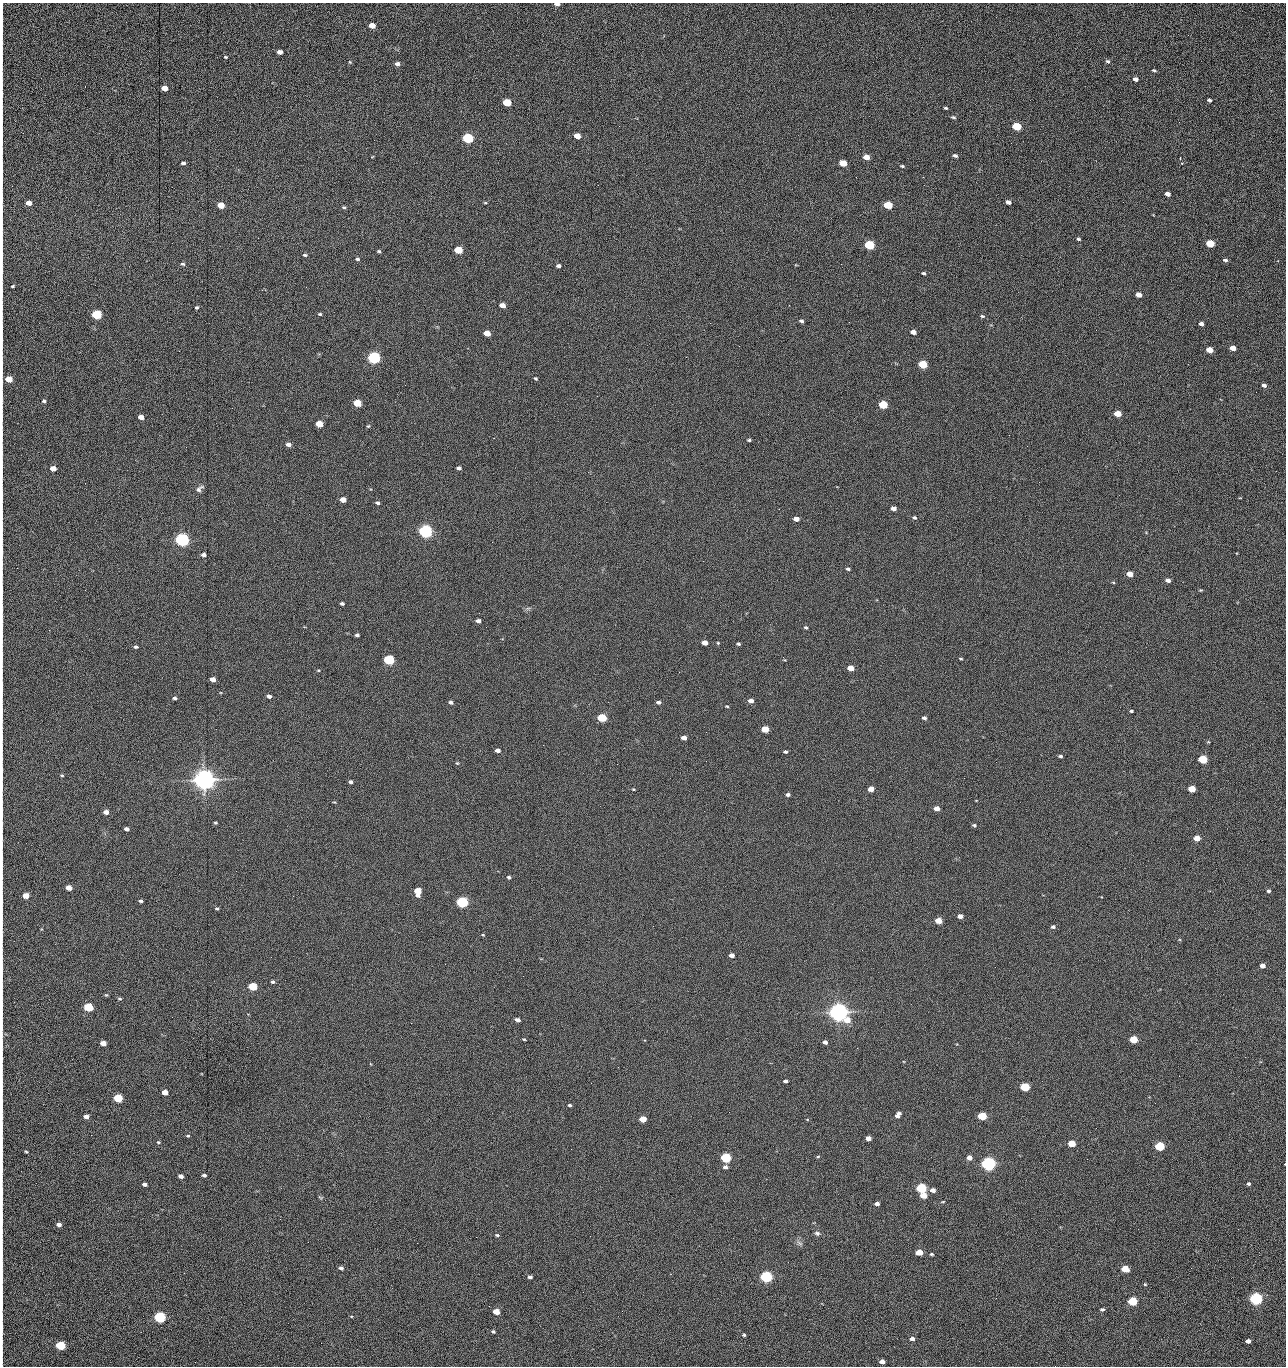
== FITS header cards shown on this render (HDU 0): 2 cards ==
NAXIS1  =                 1284 /fastest changing axis
NAXIS2  =                 1364 /next to fastest changing axis

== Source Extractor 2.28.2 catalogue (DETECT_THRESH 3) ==
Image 1284 x 1364 px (HDU 0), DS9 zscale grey, 1 PNG px = 1 image px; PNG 1288 x 1368 px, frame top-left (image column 1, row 1364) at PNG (2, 3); no overlay
Background 147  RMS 15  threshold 45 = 3 sigma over >= 5 px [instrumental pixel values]
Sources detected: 274; all 274 listed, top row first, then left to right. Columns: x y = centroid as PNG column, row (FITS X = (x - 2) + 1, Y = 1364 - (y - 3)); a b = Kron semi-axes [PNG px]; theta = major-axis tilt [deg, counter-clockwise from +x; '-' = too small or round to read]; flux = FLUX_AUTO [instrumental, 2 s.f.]
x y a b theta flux
557 4 5 3 - 3.3e+03
2 23 18 2 90 3.8e+03
372 25 5 4 - 1.3e+04
1188 35 3 2 - 7.9e+02
2 50 19 2 90 3.5e+03
279 52 5 4 - 5.3e+03
225 57 5 3 - 1.0e+03
1108 61 6 5 - 1.7e+03
350 62 5 4 - 8.7e+02
397 64 5 5 - 3.0e+03
1154 70 5 3 - 1.3e+03
1135 79 5 4 - 4.2e+03
164 88 5 4 - 1.4e+04
2 94 8 2 90 1.2e+03
1209 100 4 3 - 1.9e+03
507 102 5 4 - 4.2e+04
946 108 4 3 - 1.3e+03
953 117 6 4 -11 1.4e+03
1179 122 3 2 - 8.3e+02
1016 126 5 4 - 6.1e+04
577 136 5 4 - 1.4e+04
468 138 6 5 - 1.6e+05
2 143 7 2 90 1.4e+03
955 156 5 4 - 2.3e+03
866 157 5 4 - 1.2e+04
1180 158 2 2 - 7.0e+02
1041 161 3 2 - 1.3e+03
183 163 4 3 - 2.3e+03
843 163 5 4 - 2.8e+04
1182 163 4 3 - 9.8e+02
902 166 5 3 - 1.3e+03
2 167 18 2 90 3.2e+03
856 177 2 2 - 1.5e+03
923 177 2 2 - 1.2e+04
1167 194 5 4 - 6.2e+03
2 198 17 2 90 3.2e+03
1008 202 5 4 - 5.2e+03
1123 202 2 2 - 4.3e+02
29 203 5 4 - 1.0e+04
485 203 5 3 - 9.2e+02
221 205 5 4 - 2.0e+04
888 205 5 4 - 5.1e+04
344 207 4 3 - 1.5e+03
2 222 6 2 90 1.0e+03
1078 239 4 3 - 1.4e+03
1210 243 5 4 - 4.3e+04
869 245 5 4 - 1.0e+05
458 250 5 4 - 4.1e+04
379 251 4 3 - 1.4e+03
305 255 5 3 - 1.5e+03
2 256 22 2 90 4.2e+03
357 259 5 4 - 1.7e+03
1225 260 5 3 - 2.0e+03
183 264 5 4 - 1.6e+03
841 264 2 2 - 1.8e+04
558 266 4 3 - 2.6e+03
924 273 5 4 - 1.6e+03
13 286 3 3 - 1.2e+03
306 287 2 2 - 5.2e+02
2 295 12 2 90 1.8e+03
1139 295 5 4 - 7.6e+03
502 305 5 4 - 9.5e+03
789 305 2 2 - 6.0e+02
197 307 4 4 - 1.6e+03
320 314 5 4 - 1.2e+03
97 315 5 4 - 1.0e+05
982 316 5 4 - 1.5e+03
801 321 5 4 - 2.1e+03
849 322 2 2 - 6.4e+02
710 323 2 2 - 2.3e+03
1201 324 4 4 - 3.8e+03
1096 330 2 2 - 6.7e+02
913 332 5 4 - 7.6e+03
487 333 5 4 - 1.6e+04
1233 348 5 4 - 1.0e+04
1210 350 5 4 - 1.6e+04
374 358 6 5 - 3.0e+05
2 363 10 2 90 1.5e+03
923 364 5 4 - 5.8e+04
535 378 4 3 - 1.3e+03
9 379 5 4 - 2.5e+04
1264 385 5 4 - 2.7e+03
1256 392 2 2 - 7.5e+02
2 401 13 2 90 2.1e+03
44 401 5 4 - 1.8e+03
357 403 5 4 - 3.7e+04
883 405 5 4 - 6.0e+04
1118 414 5 4 - 1.9e+04
141 417 5 4 - 8.5e+03
319 424 5 4 - 2.9e+04
368 426 4 4 - 1.2e+03
1009 435 2 2 - 2.4e+03
749 440 4 3 - 1.7e+03
288 444 6 4 -10 4.3e+03
186 447 2 2 - 2.2e+03
53 468 5 4 - 1.2e+04
459 468 4 4 - 2.5e+03
85 483 2 2 - 5.6e+02
199 489 11 6 41 3.5e+03
2 495 13 2 90 2.0e+03
343 500 5 4 - 1.0e+04
377 503 4 3 - 2.2e+03
893 508 5 4 - 6.1e+03
914 518 5 4 - 1.8e+03
796 519 5 4 - 8.2e+03
425 531 6 5 - 5.0e+05
182 540 5 5 - 5.3e+05
492 542 2 2 - 1.8e+03
2 550 12 2 -90 2.6e+03
204 555 4 4 - 4.0e+03
848 569 4 3 - 1.9e+03
1130 574 5 4 - 1.3e+04
1168 580 4 4 - 3.9e+03
1113 582 5 3 - 8.3e+02
1200 590 4 3 - 9.5e+02
2 591 9 2 90 1.6e+03
342 603 4 3 - 2.0e+03
2 608 15 2 90 2.3e+03
528 608 7 4 18 1.9e+03
478 621 4 4 - 4.2e+03
806 627 5 4 - 1.4e+03
357 635 4 3 - 2.2e+03
705 643 5 4 - 1.0e+04
718 643 4 3 - 9.4e+02
738 644 3 3 - 1.6e+03
136 647 5 4 - 1.8e+03
961 659 4 3 - 1.1e+03
389 660 5 4 - 1.6e+05
851 668 5 4 - 1.4e+04
318 670 4 3 - 7.8e+02
679 672 2 2 - 2.5e+03
213 679 5 4 - 7.6e+03
269 696 4 3 - 4.0e+03
174 698 4 4 - 2.1e+03
751 701 5 4 - 6.0e+03
451 702 4 3 - 2.4e+03
659 702 5 4 - 2.6e+03
727 706 4 3 - 1.1e+03
1131 711 3 3 - 1.4e+03
602 718 5 4 - 6.6e+04
924 718 5 4 - 2.6e+03
765 729 5 4 - 2.7e+04
706 732 2 2 - 4.7e+02
2 737 9 2 90 1.4e+03
684 738 5 4 - 7.4e+03
543 745 2 2 - 2.1e+03
498 750 5 4 - 4.5e+03
785 752 4 3 - 1.7e+03
1060 756 4 3 - 1.9e+03
1203 759 5 4 - 7.6e+04
706 761 2 2 - 1.6e+03
457 763 5 4 - 1.1e+03
617 764 2 2 - 2.0e+03
2 770 12 2 90 2.2e+03
62 775 4 3 - 1.2e+03
204 780 7 6 - 1.5e+06
351 782 4 4 - 2.5e+03
633 789 4 3 - 1.0e+03
871 789 5 4 - 1.1e+04
1192 789 5 4 - 2.5e+04
788 795 4 3 - 3.0e+03
936 808 5 4 - 8.2e+03
2 809 10 2 90 1.9e+03
106 812 5 4 - 6.8e+03
215 823 4 3 - 1.1e+03
974 825 4 4 - 1.5e+03
126 829 4 4 - 3.9e+03
1197 838 5 4 - 1.5e+04
2 876 10 2 90 1.6e+03
509 877 4 4 - 2.0e+03
69 888 5 4 - 1.2e+04
418 891 6 5 - 2.8e+04
1269 891 5 4 - 1.9e+03
26 896 5 4 - 1.6e+04
2 900 20 2 90 3.2e+03
141 901 4 3 - 2.0e+03
462 902 5 4 - 2.4e+05
217 908 4 4 - 1.4e+03
960 916 5 4 - 5.9e+03
938 921 5 4 - 1.9e+04
1053 927 6 4 11 2.1e+03
483 935 4 3 - 8.3e+02
731 955 5 4 - 6.2e+03
2 966 18 2 90 3.3e+03
1262 966 4 4 - 7.2e+03
523 976 2 2 - 1.4e+03
273 982 4 4 - 1.9e+03
253 986 5 4 - 6.1e+04
106 995 5 4 - 1.1e+03
120 999 5 4 - 1.4e+03
88 1007 5 4 - 7.7e+04
839 1012 7 6 - 1.2e+06
518 1020 5 4 - 4.4e+03
2 1021 16 2 90 2.7e+03
411 1023 2 2 - 3.5e+03
524 1039 3 3 - 9.8e+02
644 1040 3 3 - 8.9e+02
1133 1040 5 4 - 4.8e+04
825 1042 4 4 - 3.7e+03
103 1043 5 4 - 1.1e+04
2 1044 10 2 90 1.6e+03
857 1048 3 2 - 1.0e+03
1245 1057 3 2 - 1.3e+03
1179 1076 2 2 - 1.7e+03
786 1081 4 3 - 3.2e+03
1025 1087 5 4 - 8.9e+04
165 1092 5 4 - 1.2e+04
118 1098 5 4 - 6.6e+04
1155 1103 2 2 - 5.4e+02
570 1105 4 3 - 1.8e+03
2 1112 30 2 90 5.6e+03
729 1112 2 2 - 6.9e+02
898 1115 7 4 55 5.0e+03
86 1116 5 4 - 5.6e+03
982 1116 5 4 - 7.3e+04
643 1119 5 4 - 2.1e+04
91 1135 2 2 - 1.6e+03
188 1136 5 3 - 1.1e+03
868 1138 4 4 - 7.2e+03
158 1142 4 4 - 1.1e+03
1072 1144 5 4 - 3.2e+04
1160 1146 5 4 - 9.9e+04
571 1149 2 2 - 6.9e+02
26 1151 4 3 - 1.2e+03
818 1157 5 3 - 1.0e+03
726 1158 5 4 - 1.5e+05
969 1158 5 4 - 7.8e+03
1087 1159 2 2 - 1.2e+03
988 1164 5 5 - 6.1e+05
725 1167 5 4 - 3.0e+03
204 1175 4 3 - 2.2e+03
181 1176 5 4 - 4.6e+03
144 1184 4 3 - 3.6e+03
1248 1184 4 3 - 1.9e+03
921 1188 5 4 - 1.5e+05
933 1190 5 4 - 6.4e+03
2 1192 12 2 90 2.1e+03
923 1195 5 4 - 1.7e+04
320 1197 6 4 -20 1.2e+03
943 1202 5 2 - 8.8e+02
877 1204 4 3 - 4.4e+03
280 1219 2 2 - 1.5e+03
2 1220 11 2 90 1.8e+03
59 1224 4 4 - 4.3e+03
817 1233 8 6 -19 2.4e+03
497 1235 4 3 - 1.5e+03
476 1237 2 2 - 4.6e+03
308 1242 2 2 - 1.1e+03
417 1243 2 2 - 3.5e+03
800 1243 9 5 -33 2.5e+03
919 1252 5 4 - 2.0e+04
931 1254 5 3 - 1.4e+03
341 1268 5 4 - 3.0e+03
1125 1269 5 4 - 2.7e+04
530 1277 5 4 - 3.1e+03
766 1277 5 4 - 3.1e+05
2 1279 20 2 90 3.8e+03
1145 1284 4 4 - 1.1e+03
996 1298 2 2 - 1.8e+03
1256 1299 5 5 - 3.6e+05
1133 1301 5 4 - 7.9e+04
1102 1309 5 3 - 1.8e+03
622 1311 2 2 - 5.7e+02
496 1312 5 4 - 1.8e+04
351 1316 4 3 - 8.1e+02
160 1317 5 5 - 2.4e+05
2 1327 13 2 90 2.4e+03
493 1331 4 3 - 1.5e+03
744 1335 4 3 - 1.4e+03
912 1339 4 3 - 4.1e+03
1248 1341 4 4 - 5.0e+03
60 1345 5 4 - 9.4e+04
882 1362 4 4 - 6.8e+03
1055 1366 2 2 - 1.3e+03
At the frame edge (FLAGS 8, measured only in part): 30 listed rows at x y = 557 4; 2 23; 2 50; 2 94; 2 143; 2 167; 2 198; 2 222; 2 256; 2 295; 2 363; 2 401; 2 495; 2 550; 2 591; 2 608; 2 737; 2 770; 2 809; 2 876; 2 900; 2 966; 2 1021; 2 1044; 2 1112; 2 1192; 2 1220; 2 1279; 2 1327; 1055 1366

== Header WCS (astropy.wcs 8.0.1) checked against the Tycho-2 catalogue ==
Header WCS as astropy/WCSLIB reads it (CRVAL/CRPIX/CD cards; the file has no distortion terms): RA---TAN/DEC--TAN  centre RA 15:41:41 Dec +51:59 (235.42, +51.98 deg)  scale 1.26 arcsec/px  FOV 26.9' x 28.5'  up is +92 deg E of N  parity flipped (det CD > 0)
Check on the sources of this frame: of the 60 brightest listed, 11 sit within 2.0 arcsec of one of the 11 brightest Tycho-2 stars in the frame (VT <= 12.29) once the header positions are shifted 0.50 arcsec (0.44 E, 0.24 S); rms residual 0.92 arcsec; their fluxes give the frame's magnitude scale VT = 25.23 - 2.5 log10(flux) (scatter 0.20 mag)
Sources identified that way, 11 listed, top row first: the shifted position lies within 2.0 arcsec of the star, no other Tycho-2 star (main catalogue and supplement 1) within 4.0 arcsec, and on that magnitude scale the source's flux lands within +1.5 / -3 mag of the star's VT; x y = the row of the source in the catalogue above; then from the Tycho-2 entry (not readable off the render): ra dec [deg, ICRS J2000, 3 dp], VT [Tycho-2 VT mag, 2 dp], TYC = Tycho-2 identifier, HIP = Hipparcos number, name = IAU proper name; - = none
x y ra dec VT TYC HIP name
374 358 235.614 +52.064 11.61 3489-1132-1 - -
425 531 235.514 +52.049 11.19 3489-1407-1 - -
182 540 235.515 +52.133 11.12 3489-1380-1 - -
204 780 235.378 +52.130 9.31 3489-1322-1 76850 -
462 902 235.303 +52.042 11.52 3489-958-1 - -
839 1012 235.232 +51.912 9.59 3489-824-1 - -
988 1164 235.143 +51.862 10.97 3489-1016-1 - -
921 1188 235.131 +51.886 12.29 3489-908-1 - -
766 1277 235.084 +51.941 11.45 3489-1346-1 - -
1256 1299 235.062 +51.771 11.53 3489-1453-1 - -
160 1317 235.075 +52.152 11.74 3489-912-1 - -